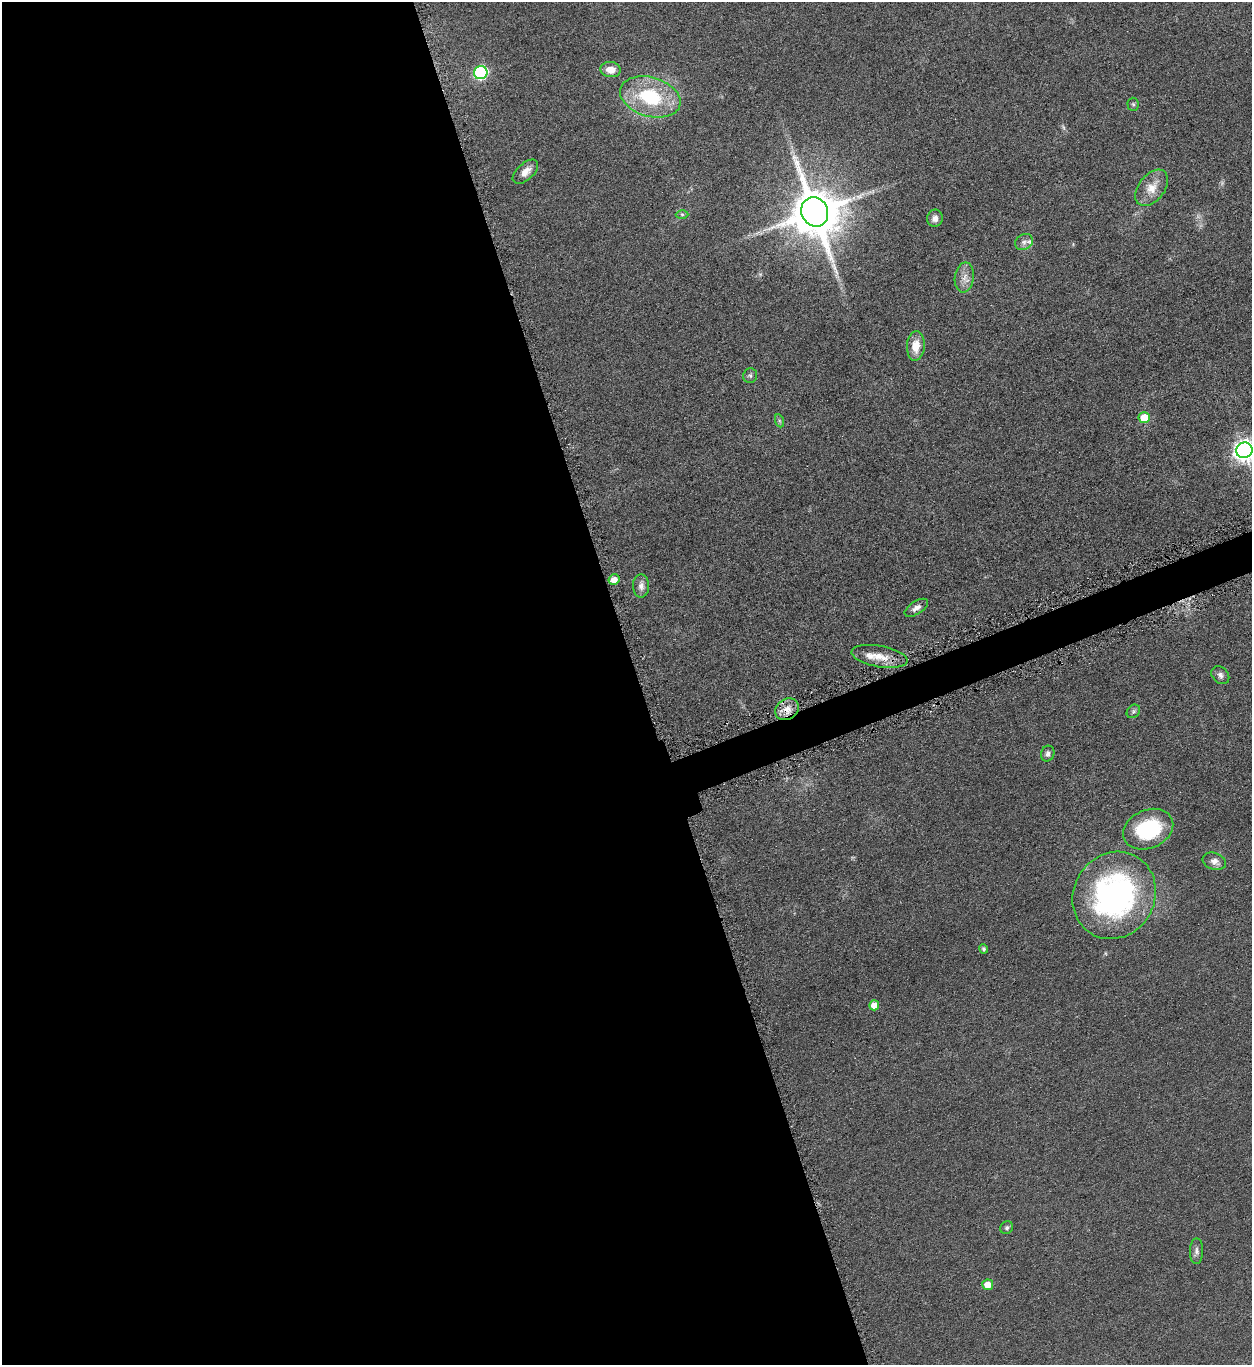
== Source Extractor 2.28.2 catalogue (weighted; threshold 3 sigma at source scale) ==
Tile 9 of 4 x 4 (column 1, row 3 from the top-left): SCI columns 163-1412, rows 1370-2732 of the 5451 x 5466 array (HDU 1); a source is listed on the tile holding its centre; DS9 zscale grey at full resolution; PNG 1254 x 1367 px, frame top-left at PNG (2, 2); each listed source drawn as its Kron ellipse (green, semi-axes under 4 px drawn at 4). Shown black and unused: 52% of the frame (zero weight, under 4 of 8 exposures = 1% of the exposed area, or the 3 px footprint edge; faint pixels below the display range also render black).
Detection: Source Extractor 2.28.2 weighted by HDU 2 'WHT'; one run over the whole footprint, this tile lists its part. Background 0.0847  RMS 0.0079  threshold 0.0324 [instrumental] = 3 sigma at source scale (4.09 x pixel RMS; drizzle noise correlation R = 1.36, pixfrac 0.8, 0.05/0.05 arcsec/px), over >= 5 px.
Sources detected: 35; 1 too faint to see at this stretch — neither listed nor drawn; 2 inside a brighter listed object's ellipse — not listed separately; the other 32 listed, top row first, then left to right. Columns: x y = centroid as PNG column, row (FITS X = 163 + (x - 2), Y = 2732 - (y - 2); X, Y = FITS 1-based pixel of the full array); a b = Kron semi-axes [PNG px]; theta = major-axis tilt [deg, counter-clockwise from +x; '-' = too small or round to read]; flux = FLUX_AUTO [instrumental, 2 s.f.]
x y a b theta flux
611 70 10 7 -7 7.9
481 73 7 6 - 110
650 97 31 19 -16 52
1133 104 6 5 - 1.3
525 172 15 8 42 6.4
1152 188 21 13 52 12
815 212 15 13 -67 4000
682 214 6 4 -1 1.3
935 218 9 7 79 3.9
1024 242 9 7 31 3
964 277 15 9 82 6.3
916 346 15 9 85 11
750 376 7 7 - 1.8
1144 418 6 5 - 22
780 421 7 4 -70 1.3
1244 450 8 8 - 490
614 580 5 5 - 6.9
641 586 11 8 -90 4.3
916 608 13 6 33 4.4
879 656 28 10 -10 12
1220 675 10 7 -44 3
787 709 12 10 35 8.1
1133 711 7 6 - 1.7
1048 754 8 6 67 2.6
1148 829 26 19 23 54
1214 861 12 8 -18 5
1114 895 45 40 59 190
983 949 5 4 - 1.5
874 1005 5 5 - 8.6
1007 1228 7 6 - 1.7
1196 1251 13 6 89 2.9
988 1285 5 5 - 9
Overlapping masked pixels (flux is a lower limit): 1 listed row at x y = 787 709
Isophote crosses this tile's border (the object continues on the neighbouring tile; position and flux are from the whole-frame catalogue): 1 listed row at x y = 1244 450